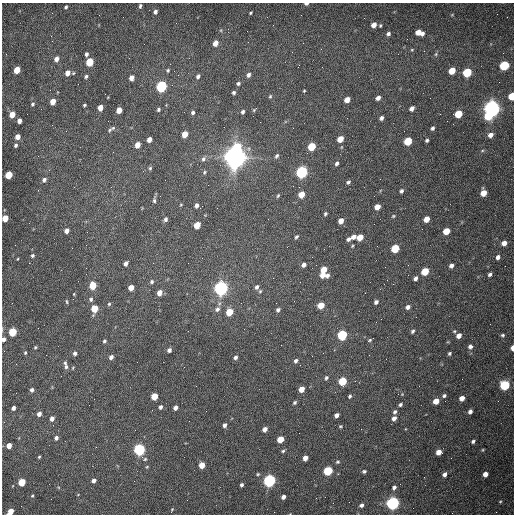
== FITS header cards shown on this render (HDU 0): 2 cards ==
NAXIS1  =                  512 /fastest changing axis
NAXIS2  =                  512 /next to fastest changing axis

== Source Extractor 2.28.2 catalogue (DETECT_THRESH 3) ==
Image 512 x 512 px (HDU 0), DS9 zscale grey, 1 PNG px = 1 image px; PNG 516 x 516 px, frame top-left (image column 1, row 512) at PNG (2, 3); no overlay
Background 1530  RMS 23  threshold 69.2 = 3 sigma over >= 5 px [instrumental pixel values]
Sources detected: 209; all 209 listed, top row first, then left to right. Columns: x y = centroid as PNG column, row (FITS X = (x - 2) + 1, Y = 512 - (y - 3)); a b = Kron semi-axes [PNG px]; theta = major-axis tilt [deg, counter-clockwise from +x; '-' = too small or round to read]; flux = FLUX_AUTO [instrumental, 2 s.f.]
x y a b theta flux
306 4 4 2 - 3.6e+03
140 6 5 3 - 3.0e+03
66 7 4 3 - 2.4e+03
155 12 5 4 - 4.5e+03
251 13 4 2 - 1.8e+03
452 15 5 3 - 1.1e+03
374 25 5 4 - 1.1e+04
380 26 3 3 - 1.8e+03
221 30 6 4 72 1.6e+03
419 33 8 5 -13 1.8e+04
388 34 5 5 - 4.0e+03
51 36 3 2 - 1.5e+03
215 43 5 4 - 1.3e+04
321 49 2 2 - 9.3e+02
412 50 5 4 - 1.7e+03
86 54 4 3 - 4.2e+03
436 54 5 4 - 2.3e+03
56 59 5 4 - 8.7e+03
90 62 5 5 - 6.3e+04
504 65 6 5 - 1.4e+05
17 70 5 4 - 3.1e+04
168 70 5 4 - 2.2e+03
452 71 5 4 - 3.3e+04
467 72 5 5 - 9.6e+04
67 73 6 5 - 1.1e+04
248 75 6 5 - 4.7e+03
86 76 5 4 - 2.9e+03
198 76 5 4 - 4.4e+03
131 78 5 4 - 1.0e+04
238 83 5 5 - 2.8e+03
161 86 6 5 - 2.6e+05
304 91 4 3 - 1.7e+03
234 93 4 4 - 2.9e+03
105 94 2 2 - 7.7e+02
270 96 5 4 - 2.1e+03
512 96 5 4 - 4.6e+04
378 98 5 4 - 7.5e+03
347 100 5 4 - 1.5e+04
53 102 5 4 - 1.8e+04
32 104 5 5 - 2.6e+03
84 105 3 3 - 2.0e+03
100 108 5 4 - 1.6e+04
412 108 5 4 - 7.3e+03
492 108 6 6 - 1.1e+06
158 109 4 3 - 2.4e+03
119 110 5 4 - 2.0e+04
254 110 6 3 43 2.0e+03
243 112 5 4 - 3.4e+03
193 113 4 4 - 3.3e+03
12 114 5 4 - 2.0e+04
458 114 5 5 - 5.5e+04
488 116 5 5 - 4.3e+04
381 118 4 4 - 4.6e+03
19 121 4 4 - 8.6e+03
293 128 2 2 - 7.4e+02
432 128 4 3 - 3.4e+03
109 130 8 5 54 3.2e+03
185 134 5 4 - 2.6e+04
490 135 6 5 - 8.5e+03
17 137 5 4 - 1.2e+04
149 139 5 4 - 1.0e+04
340 139 5 4 - 2.2e+04
427 140 3 3 - 2.9e+03
408 141 5 5 - 6.1e+04
16 145 4 4 - 3.4e+03
137 145 5 4 - 1.5e+04
312 146 5 5 - 6.9e+04
237 147 6 6 - 5.5e+04
482 151 5 3 - 1.8e+03
277 156 6 4 56 3.1e+03
235 157 8 7 - 2.3e+06
203 159 7 5 58 4.5e+03
337 163 5 4 - 3.7e+03
150 168 5 4 - 2.2e+03
204 172 6 4 44 2.3e+03
302 172 6 5 - 3.6e+05
9 175 5 4 - 4.4e+04
44 180 6 5 - 4.4e+03
348 182 5 4 - 3.1e+03
401 191 4 4 - 3.5e+03
483 193 5 5 - 2.1e+04
301 194 5 5 - 2.3e+04
278 196 5 3 - 1.8e+03
154 200 9 4 84 3.4e+03
181 205 4 3 - 1.3e+03
196 205 6 5 - 4.9e+03
377 207 5 4 - 1.4e+04
325 214 5 4 - 2.5e+03
393 216 5 4 - 1.6e+03
5 218 5 4 - 2.4e+04
166 219 6 5 - 3.7e+03
426 219 5 4 - 1.8e+04
341 221 5 4 - 1.2e+04
197 225 5 4 - 3.4e+04
67 231 5 4 - 8.3e+03
446 231 5 5 - 2.7e+04
296 237 5 3 - 2.6e+03
353 237 5 4 - 7.0e+03
360 237 5 5 - 2.2e+04
348 239 5 4 - 4.6e+03
504 243 5 4 - 1.1e+04
352 246 4 3 - 1.7e+03
395 248 5 5 - 6.7e+04
32 256 4 4 - 2.8e+03
498 257 5 4 - 6.1e+03
17 259 3 2 - 1.2e+03
126 263 5 4 - 6.0e+03
304 265 5 4 - 6.1e+03
451 266 5 4 - 5.8e+03
324 270 6 5 - 2.7e+04
425 271 5 5 - 4.9e+04
490 274 4 4 - 3.8e+03
322 275 9 5 -9 1.7e+04
415 278 4 4 - 5.2e+03
152 282 5 5 - 2.9e+03
93 285 5 4 - 4.4e+04
257 287 6 5 - 4.3e+03
131 288 5 4 - 1.5e+04
221 288 6 5 - 7.3e+05
260 291 5 4 - 2.1e+03
159 293 5 4 - 1.3e+04
74 294 3 3 - 1.1e+03
91 299 6 5 - 3.3e+03
67 302 6 3 -88 1.8e+03
376 302 4 4 - 4.5e+03
109 304 5 4 - 2.1e+03
321 305 5 5 - 2.9e+04
408 307 5 4 - 5.8e+03
94 309 6 4 75 4.1e+04
217 309 7 6 - 5.1e+03
278 310 6 5 - 4.4e+03
229 312 5 5 - 3.8e+04
381 319 2 2 - 8.8e+02
413 331 5 3 - 3.1e+03
13 332 5 5 - 8.2e+04
342 335 5 5 - 1.7e+05
503 335 5 4 - 2.3e+03
459 336 6 5 - 9.3e+03
3 339 4 3 - 5.5e+03
370 340 5 3 - 2.2e+03
104 341 4 4 - 2.6e+03
35 347 4 3 - 1.7e+03
470 347 6 6 - 4.8e+03
512 348 5 3 - 9.6e+03
169 350 4 4 - 5.2e+03
25 353 4 3 - 1.9e+03
75 353 5 4 - 4.2e+03
449 353 4 3 - 2.4e+03
111 357 4 4 - 6.0e+03
235 357 5 5 - 3.9e+03
296 361 6 5 - 3.8e+03
66 365 10 4 -78 4.8e+03
326 378 6 5 - 3.2e+03
342 381 5 5 - 6.7e+04
505 385 6 5 - 1.6e+05
302 389 5 4 - 1.7e+04
32 390 4 4 - 4.5e+03
402 394 4 4 - 1.2e+03
154 396 5 4 - 3.5e+04
350 396 5 4 - 2.6e+03
444 396 5 4 - 2.9e+03
462 398 5 4 - 1.1e+04
94 399 2 2 - 5.8e+02
436 401 5 4 - 2.0e+04
295 402 5 4 - 2.7e+03
400 405 4 4 - 3.1e+03
160 407 5 4 - 4.4e+03
13 408 4 4 - 5.4e+03
175 408 4 4 - 6.6e+03
470 411 4 4 - 5.2e+03
395 412 6 4 56 3.3e+03
39 414 4 4 - 6.8e+03
336 415 4 4 - 6.6e+03
52 418 5 4 - 6.5e+03
394 418 5 4 - 6.7e+03
224 425 4 3 - 4.8e+03
340 426 5 4 - 1.7e+03
265 429 5 4 - 7.6e+03
56 438 4 4 - 4.8e+03
280 439 5 4 - 3.2e+04
473 441 4 4 - 3.0e+03
9 446 5 4 - 1.4e+04
139 449 5 5 - 3.6e+05
483 450 5 3 - 1.4e+03
283 451 5 4 - 2.4e+03
439 452 5 5 - 1.3e+04
39 457 3 3 - 1.6e+03
305 458 5 4 - 1.0e+04
145 459 4 4 - 1.9e+03
337 462 5 5 - 2.4e+03
202 465 5 4 - 2.3e+04
328 471 5 5 - 1.1e+05
364 471 4 3 - 2.5e+03
258 474 5 4 - 1.9e+03
444 474 5 4 - 5.6e+03
485 474 5 4 - 9.9e+03
94 481 4 4 - 5.6e+03
269 481 6 5 - 4.3e+05
22 482 5 4 - 4.8e+04
242 485 4 3 - 3.3e+03
394 487 5 4 - 4.2e+03
32 496 4 4 - 1.5e+03
283 497 4 4 - 5.6e+03
316 498 2 2 - 3.5e+03
500 502 4 3 - 1.5e+03
393 503 6 5 - 5.7e+05
361 505 4 4 - 4.4e+03
172 509 5 3 - 1.4e+03
10 511 6 4 50 1.9e+04
At the frame edge (FLAGS 8, measured only in part): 6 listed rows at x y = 306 4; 512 96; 5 218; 3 339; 512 348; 10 511